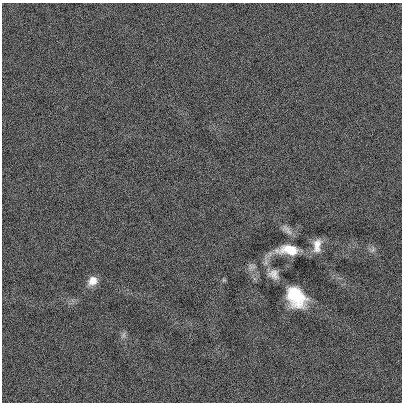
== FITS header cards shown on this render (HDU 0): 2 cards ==
NAXIS1  =                  400
NAXIS2  =                  400

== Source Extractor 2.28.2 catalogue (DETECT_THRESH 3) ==
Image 400 x 400 px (HDU 0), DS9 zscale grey, 1 PNG px = 1 image px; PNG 404 x 404 px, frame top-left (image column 1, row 400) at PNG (2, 3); no overlay
Background 0.00131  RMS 0.16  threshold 0.485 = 3 sigma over >= 5 px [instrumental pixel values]
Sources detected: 10; all 10 listed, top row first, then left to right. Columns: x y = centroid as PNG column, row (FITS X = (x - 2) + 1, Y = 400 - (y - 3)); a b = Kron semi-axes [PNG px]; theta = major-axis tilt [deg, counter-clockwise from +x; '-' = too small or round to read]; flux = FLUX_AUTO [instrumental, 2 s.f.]
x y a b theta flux
287 230 18 7 -44 62
317 245 17 9 83 110
289 250 20 9 -3 290
373 250 10 4 50 26
251 267 11 9 20 48
274 274 13 11 -40 85
224 280 5 5 - 14
93 281 12 9 41 110
296 297 19 13 -52 550
123 335 9 5 68 30